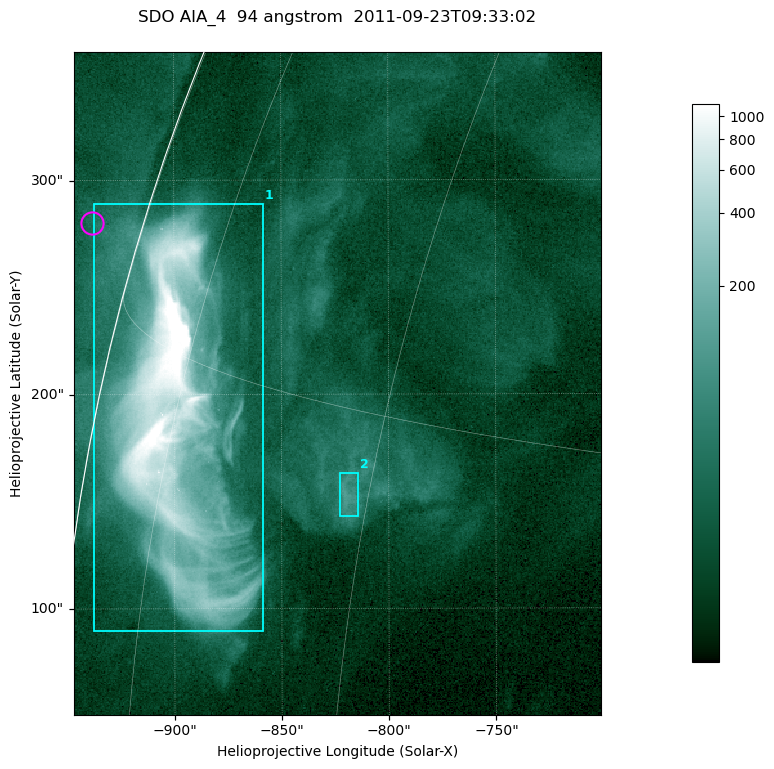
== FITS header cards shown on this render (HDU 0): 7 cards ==
TELESCOP= 'SDO     '           /
INSTRUME= 'AIA_4   '           /
WAVELNTH=                   94 /
WAVEUNIT= 'angstrom'           /
DATE-OBS= '2011-09-23T09:33:02.12' /
CTYPE1  = 'HPLN-TAN'           /
CTYPE2  = 'HPLT-TAN'           /

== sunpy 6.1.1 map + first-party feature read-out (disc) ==
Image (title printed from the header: SDO AIA_4  94 angstrom  2011-09-23T09:33:02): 410 x 515 px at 0.6 arcsec/px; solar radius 956 arcsec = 1593 px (partial field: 2.4% of the solar disc is inside the frame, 92% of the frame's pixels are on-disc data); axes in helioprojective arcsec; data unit not stated in the header (colour bar unlabelled)
Pointing: header CRPIX1/2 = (2058.48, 2043.05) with CRVAL1/2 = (0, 0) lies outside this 410 x 515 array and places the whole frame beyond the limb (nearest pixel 1.41 R_sun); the SolarSoft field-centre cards XCEN/YCEN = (-823.9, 205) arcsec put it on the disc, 1306 arcsec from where CRPIX/CRVAL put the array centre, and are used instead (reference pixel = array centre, CRVAL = XCEN/YCEN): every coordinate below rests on XCEN/YCEN
Orientation: roll -0.138 deg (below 1 deg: not rotated)
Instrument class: DISC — disc imager (sunpy class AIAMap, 94 A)
Bright regions (active regions / flare kernels): reference = the on-disc median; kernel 3 px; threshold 5 sigma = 53.5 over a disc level ~14.6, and >= 1.15x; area >= 211 px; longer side >= 5 px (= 3 arcsec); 2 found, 2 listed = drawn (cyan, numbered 1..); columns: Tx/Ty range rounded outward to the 2 arcsec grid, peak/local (2 s.f.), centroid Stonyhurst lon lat
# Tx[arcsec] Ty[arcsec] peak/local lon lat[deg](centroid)
1 -938..-858 88..290 147 -74 +13
2 -824..-814 142..164 7.7 -61 +13
Off-limb structures (1.02-1.3 R_sun): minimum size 105 px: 1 found; the strongest spans PA ~75 deg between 1.02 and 1.03 R_sun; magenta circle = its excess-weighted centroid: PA ~75 deg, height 1.02 R_sun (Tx ~-938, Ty ~280 arcsec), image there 1.7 x the reference